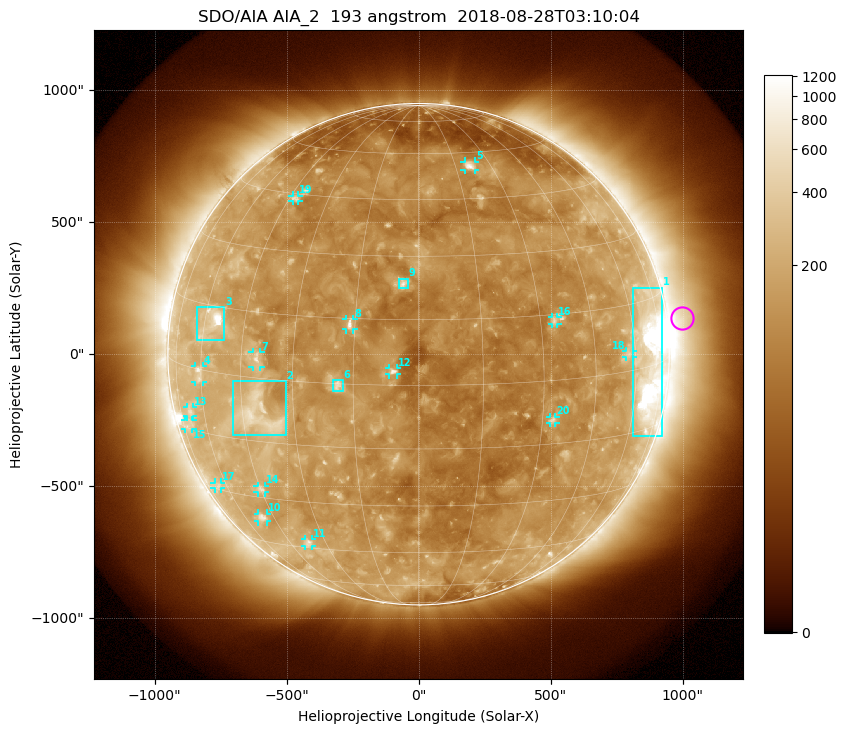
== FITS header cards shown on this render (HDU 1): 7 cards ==
TELESCOP= 'SDO/AIA'
INSTRUME= 'AIA_2'
WAVELNTH=                  193
WAVEUNIT= 'angstrom'
DATE-OBS= '2018-08-28T03:10:04.84'
CTYPE1  = 'HPLN-TAN'
CTYPE2  = 'HPLT-TAN'

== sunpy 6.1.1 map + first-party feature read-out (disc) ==
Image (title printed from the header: SDO/AIA AIA_2  193 angstrom  2018-08-28T03:10:04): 1024 x 1024 px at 2.4 arcsec/px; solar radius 950 arcsec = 396 px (full disc in frame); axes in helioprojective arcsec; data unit not stated in the header (colour bar unlabelled)
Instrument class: DISC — disc imager (sunpy class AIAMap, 193 A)
Bright regions (active regions / flare kernels): reference = the median radial profile (limb darkening/brightening removed); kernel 9 px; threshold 5 sigma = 207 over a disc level ~114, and >= 1.15x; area >= 12 px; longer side >= 9 px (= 22 arcsec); searched inside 0.97 R_sun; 22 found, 20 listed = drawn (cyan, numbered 1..; 15 of them under ~33 arcsec drawn as corner ticks so the feature stays visible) (cap 20 boxes per figure: the strongest are kept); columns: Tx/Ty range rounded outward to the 5 arcsec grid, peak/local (2 s.f.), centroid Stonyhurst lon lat
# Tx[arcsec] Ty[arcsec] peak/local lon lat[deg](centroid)
1 810..925 -310..255 13 +66 +1
2 -705..-505 -310..-100 5.6 -40 -8
3 -840..-735 50..180 12 -56 +12
4 -850..-815 -105..-45 3.8 -61 -1
5 175..215 695..730 6 +21 +55
6 -325..-285 -140..-95 5 -19 +0
7 -630..-600 -50..10 4.6 -40 +4
8 -275..-245 90..135 6.2 -16 +14
9 -75..-40 250..285 5.6 -4 +23
10 -610..-575 -635..-605 3.7 -50 -36
11 -430..-400 -730..-700 3.7 -37 -43
12 -110..-80 -80..-50 6 -6 +3
13 -875..-855 -235..-200 2.6 -68 -11
14 -610..-580 -525..-500 3.2 -45 -28
15 -885..-855 -285..-250 2.2 -70 -14
16 505..525 115..140 3.8 +34 +14
17 -775..-745 -510..-485 2.3 -66 -29
18 785..810 -10..15 2.6 +57 +4
19 -480..-455 580..600 3.3 -43 +44
20 500..520 -260..-235 3.9 +33 -9
Off-limb structures (1.02-1.3 R_sun): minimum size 162 px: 6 found; the strongest spans PA ~255..305 deg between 1.02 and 1.3 R_sun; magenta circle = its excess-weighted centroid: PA ~280 deg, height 1.06 R_sun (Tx ~995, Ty ~140 arcsec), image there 1.8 x the reference